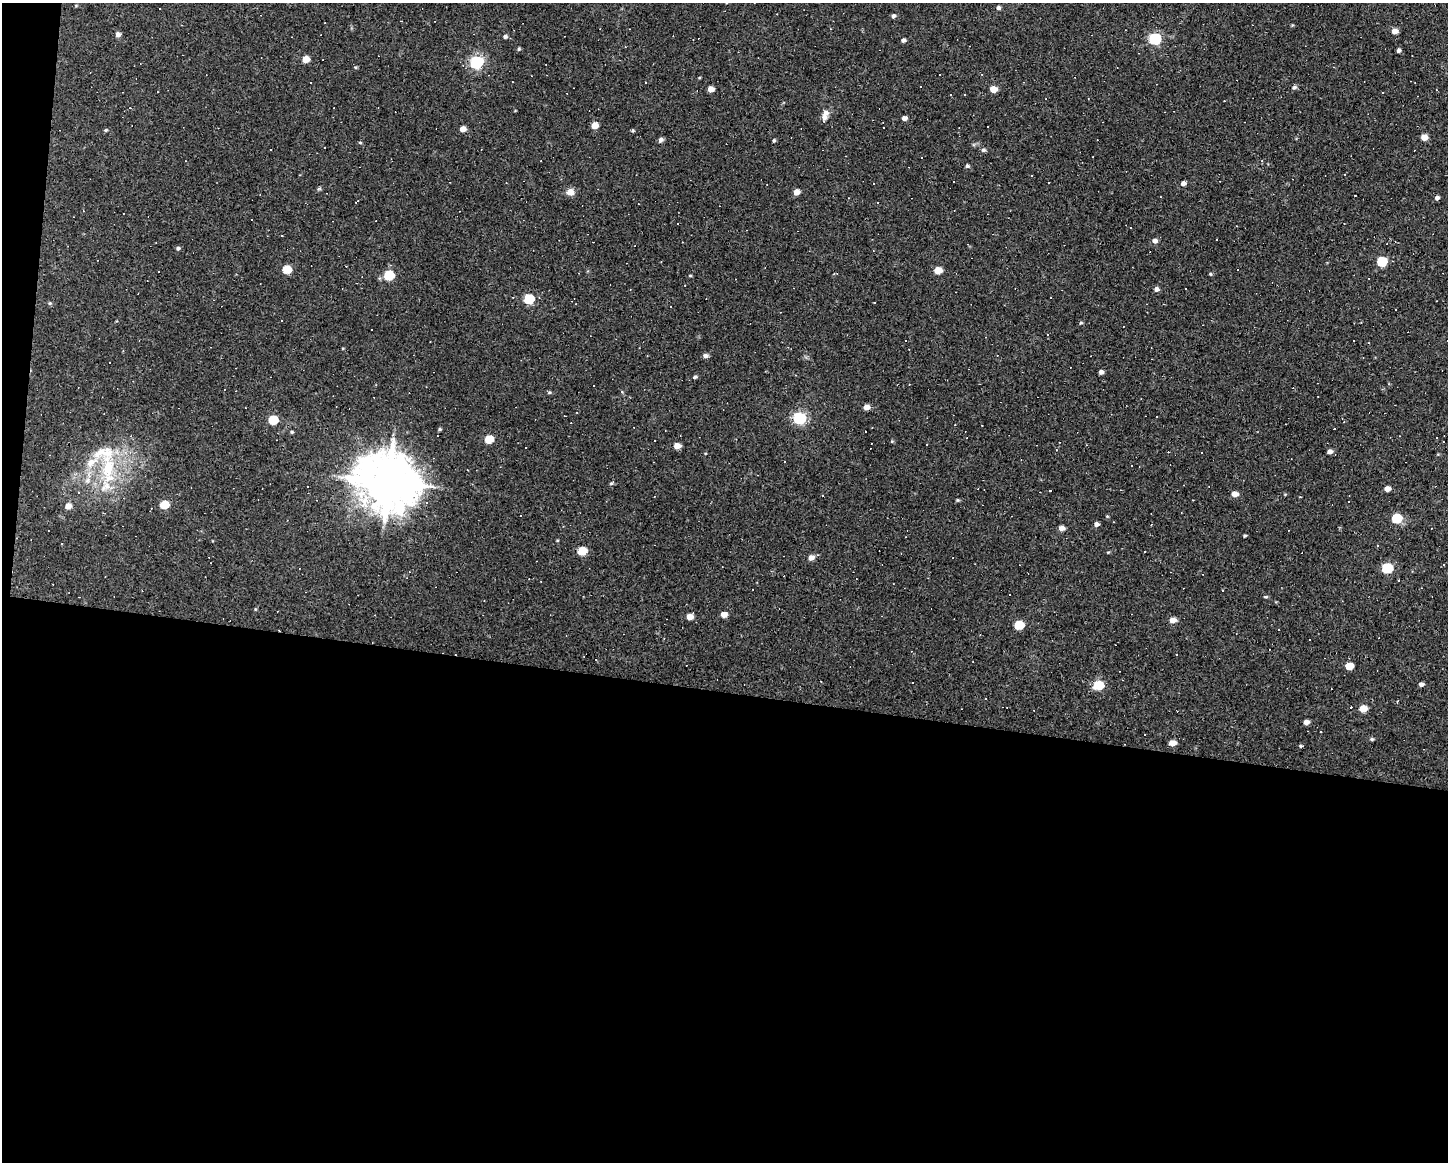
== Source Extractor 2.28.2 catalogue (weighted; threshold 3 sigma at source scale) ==
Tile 10 of 3 x 4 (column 1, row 4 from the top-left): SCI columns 107-1552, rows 1-1160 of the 4664 x 4640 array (HDU 1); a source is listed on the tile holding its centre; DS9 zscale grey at full resolution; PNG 1450 x 1164 px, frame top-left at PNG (2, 3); no overlay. Shown black and unused: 42% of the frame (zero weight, under 3 of 4 exposures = <1% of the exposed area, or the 3 px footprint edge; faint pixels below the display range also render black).
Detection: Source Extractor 2.28.2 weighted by HDU 2 'WHT'; one run over the whole footprint, this tile lists its part. Background 0.037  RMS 0.0064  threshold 0.0288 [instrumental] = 3 sigma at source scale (4.5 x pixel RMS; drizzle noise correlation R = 1.50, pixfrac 1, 0.05/0.05 arcsec/px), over >= 5 px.
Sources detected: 178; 65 cosmic-ray / hot-pixel residue — not listed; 3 inside a brighter listed object's ellipse — not listed separately; the other 110 listed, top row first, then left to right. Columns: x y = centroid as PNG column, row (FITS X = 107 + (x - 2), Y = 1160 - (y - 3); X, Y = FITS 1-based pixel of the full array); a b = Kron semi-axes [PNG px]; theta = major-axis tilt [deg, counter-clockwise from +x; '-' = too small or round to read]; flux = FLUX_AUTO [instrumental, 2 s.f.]
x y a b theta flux
998 8 5 4 - 1.6
893 16 5 5 - 1.5
1395 31 5 5 - 5.1
118 34 5 5 - 2.6
505 36 5 5 - 1.3
1155 39 6 6 - 73
903 40 5 4 - 1.6
519 49 5 4 - 0.81
1398 50 4 4 - 1.7
306 59 5 5 - 8.3
476 62 6 6 - 94
645 82 2 2 - 0.38
920 86 2 2 - 0.53
1294 87 7 5 20 1.5
711 89 5 5 - 5.4
993 89 6 5 - 6.9
157 92 2 2 - 0.41
824 118 12 6 86 3.5
904 118 5 4 - 2.5
594 125 5 5 - 7.7
463 129 5 5 - 4.9
106 130 5 4 - 0.78
633 131 6 3 -18 0.69
1424 137 5 5 - 6.3
661 140 5 5 - 2
774 140 5 4 - 0.79
360 142 5 3 - 0.61
324 148 3 3 - 3.3
271 150 3 3 - 5.8
983 150 6 5 - 1.2
922 157 3 3 - 2.9
967 166 5 4 - 1.2
1183 183 5 5 - 2.1
570 192 8 8 - 4.6
796 192 5 5 - 5.2
1437 198 5 4 - 1.9
1155 241 6 5 - 2.5
178 248 5 4 - 1.3
1382 261 6 5 - 34
287 269 6 5 - 17
938 270 5 5 - 10
1211 274 5 3 - 0.64
389 275 6 5 - 34
690 275 5 3 - 0.61
630 289 3 2 - 0.45
1156 289 5 5 - 2.3
1185 289 3 2 - 0.65
529 299 6 5 - 34
1436 301 2 2 - 0.36
50 303 5 4 - 0.75
780 312 2 2 - 0.41
282 321 3 2 - 0.72
1361 322 2 2 - 0.45
1081 323 5 3 - 0.72
1048 334 3 3 - 13
1353 341 3 2 - 0.42
705 356 6 5 - 2.2
1101 372 4 4 - 2
694 377 5 4 - 1.2
549 392 6 4 1 0.8
866 407 6 5 - 4.5
577 412 3 3 - 0.53
799 418 6 6 - 96
273 420 6 5 - 24
1344 422 4 3 - 0.54
440 429 5 4 - 0.88
292 432 5 4 - 0.79
1437 438 3 2 - 0.64
488 439 6 5 - 18
677 446 5 5 - 5.8
526 448 3 3 - 3
1330 451 5 5 - 2.6
108 468 39 18 85 36
389 482 17 14 -28 3700
611 483 6 4 36 0.92
1387 489 5 4 - 4.3
1234 494 6 5 - 4.8
822 495 3 2 - 0.62
958 500 4 4 - 0.7
1348 502 3 3 - 1.2
164 505 6 5 - 20
68 506 6 6 - 4.1
365 506 13 11 -10 9.9
1396 518 6 5 - 32
1096 524 5 5 - 2.1
1062 528 6 5 - 3.3
1245 536 4 3 - 0.7
62 544 3 3 - 14
1377 546 3 2 - 0.55
582 551 6 5 - 18
811 557 6 5 - 4.1
1444 564 3 3 - 0.57
1387 568 6 5 - 43
1223 590 3 3 - 1.1
1266 597 6 4 -4 0.79
724 614 5 5 - 5.1
689 617 5 4 - 6.5
1172 620 6 5 - 5.3
1019 625 6 5 - 24
1310 640 2 2 - 0.53
1176 654 3 2 - 0.48
1349 666 6 5 - 13
1421 684 5 4 - 2
1098 685 6 5 - 30
1363 709 6 5 - 12
1306 722 5 4 - 3.6
1321 732 3 2 - 0.69
1372 739 5 4 - 0.95
1172 743 5 4 - 6.5
1301 746 5 4 - 0.81